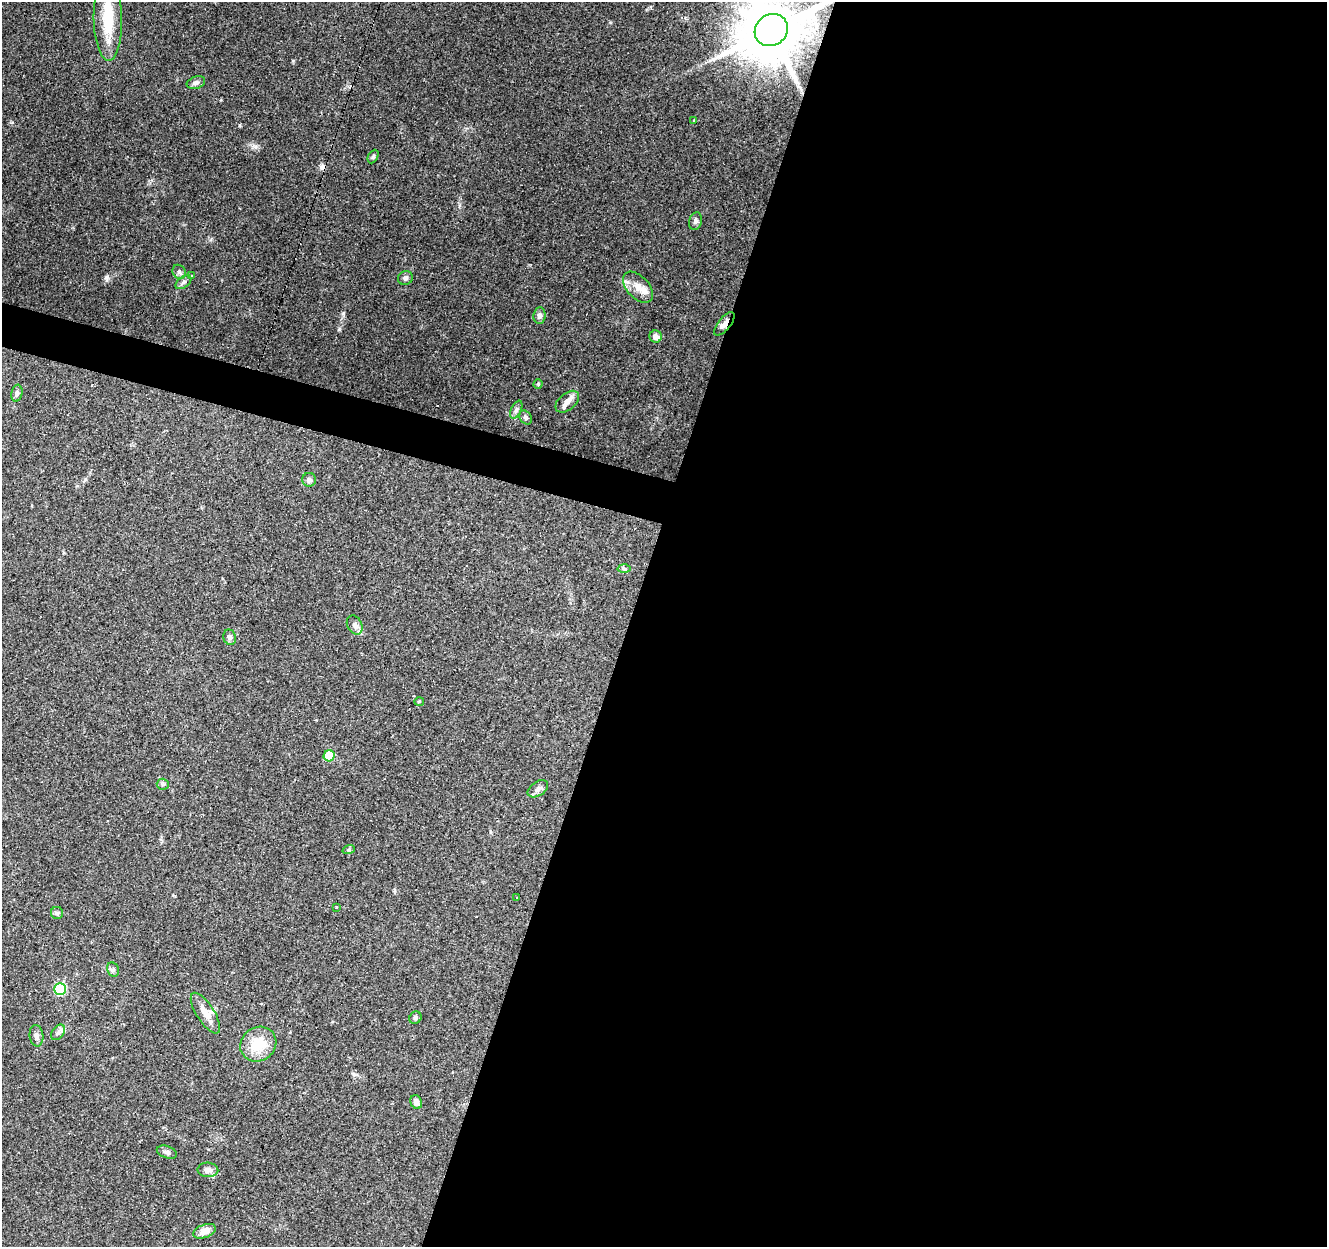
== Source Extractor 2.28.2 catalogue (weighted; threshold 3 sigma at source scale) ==
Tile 12 of 4 x 4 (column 4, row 3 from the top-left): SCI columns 3977-5301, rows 1459-2703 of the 5306 x 5470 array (HDU 1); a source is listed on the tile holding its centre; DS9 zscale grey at full resolution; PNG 1329 x 1249 px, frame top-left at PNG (2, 2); each listed source drawn as its Kron ellipse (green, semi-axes under 4 px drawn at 4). Shown black and unused: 55% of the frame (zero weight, under 3 of 4 exposures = <1% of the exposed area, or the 3 px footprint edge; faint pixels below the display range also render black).
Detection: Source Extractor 2.28.2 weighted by HDU 2 'WHT'; one run over the whole footprint, this tile lists its part. Background 0.085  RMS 0.0048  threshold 0.0215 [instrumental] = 3 sigma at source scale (4.5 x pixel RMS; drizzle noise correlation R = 1.50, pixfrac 1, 0.0396/0.0396 arcsec/px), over >= 5 px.
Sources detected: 49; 4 cosmic-ray / hot-pixel residue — neither listed nor drawn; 3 inside a brighter listed object's ellipse — not listed separately; the other 42 listed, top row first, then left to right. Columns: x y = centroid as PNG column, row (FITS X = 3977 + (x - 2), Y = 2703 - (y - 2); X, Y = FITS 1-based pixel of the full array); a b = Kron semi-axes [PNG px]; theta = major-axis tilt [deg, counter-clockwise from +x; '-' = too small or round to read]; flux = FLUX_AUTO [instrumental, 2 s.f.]
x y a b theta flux
108 19 41 14 -89 19
771 30 17 15 37 3800
196 83 9 6 20 1.7
694 120 3 3 - 0.89
373 156 7 5 63 0.97
696 221 9 6 74 1.3
179 272 7 6 - 1.2
191 276 4 3 - 0.83
405 278 7 7 - 1.3
183 282 9 5 37 1.3
638 287 19 11 -47 5.9
539 316 8 6 84 1.7
724 324 14 6 51 3.1
656 337 6 6 - 2.7
538 384 4 4 - 0.52
17 393 8 5 80 1.3
567 402 13 8 40 2.8
516 410 9 5 63 1.3
526 417 7 5 -58 1.2
309 480 7 7 - 1.5
624 569 6 4 -2 0.83
355 625 10 7 -62 2
230 637 8 6 -74 1.4
419 701 5 3 - 0.42
329 756 5 5 - 18
163 784 6 5 - 0.86
538 789 11 7 35 2
349 849 6 4 18 0.7
517 897 2 2 - 0.41
336 908 3 3 - 5.6
57 913 6 6 - 1
113 970 7 5 -68 1.2
60 989 6 6 - 35
205 1013 23 8 -57 4.9
415 1018 6 5 - 1
58 1032 9 5 54 1.5
36 1036 11 7 -83 2
258 1044 18 16 36 13
416 1102 7 5 -64 2.5
167 1152 10 6 -20 1.5
208 1170 10 7 -3 2.6
204 1231 12 6 20 4.6
Overlapping masked pixels (flux is a lower limit): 2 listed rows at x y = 771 30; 724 324
Isophote crosses this tile's border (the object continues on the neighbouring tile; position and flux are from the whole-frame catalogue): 1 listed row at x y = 771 30
Unlisted compact peaks at least as high as the median listed source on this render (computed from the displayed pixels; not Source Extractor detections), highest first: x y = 107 277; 343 313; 255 146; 293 61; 239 125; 12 122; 221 100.